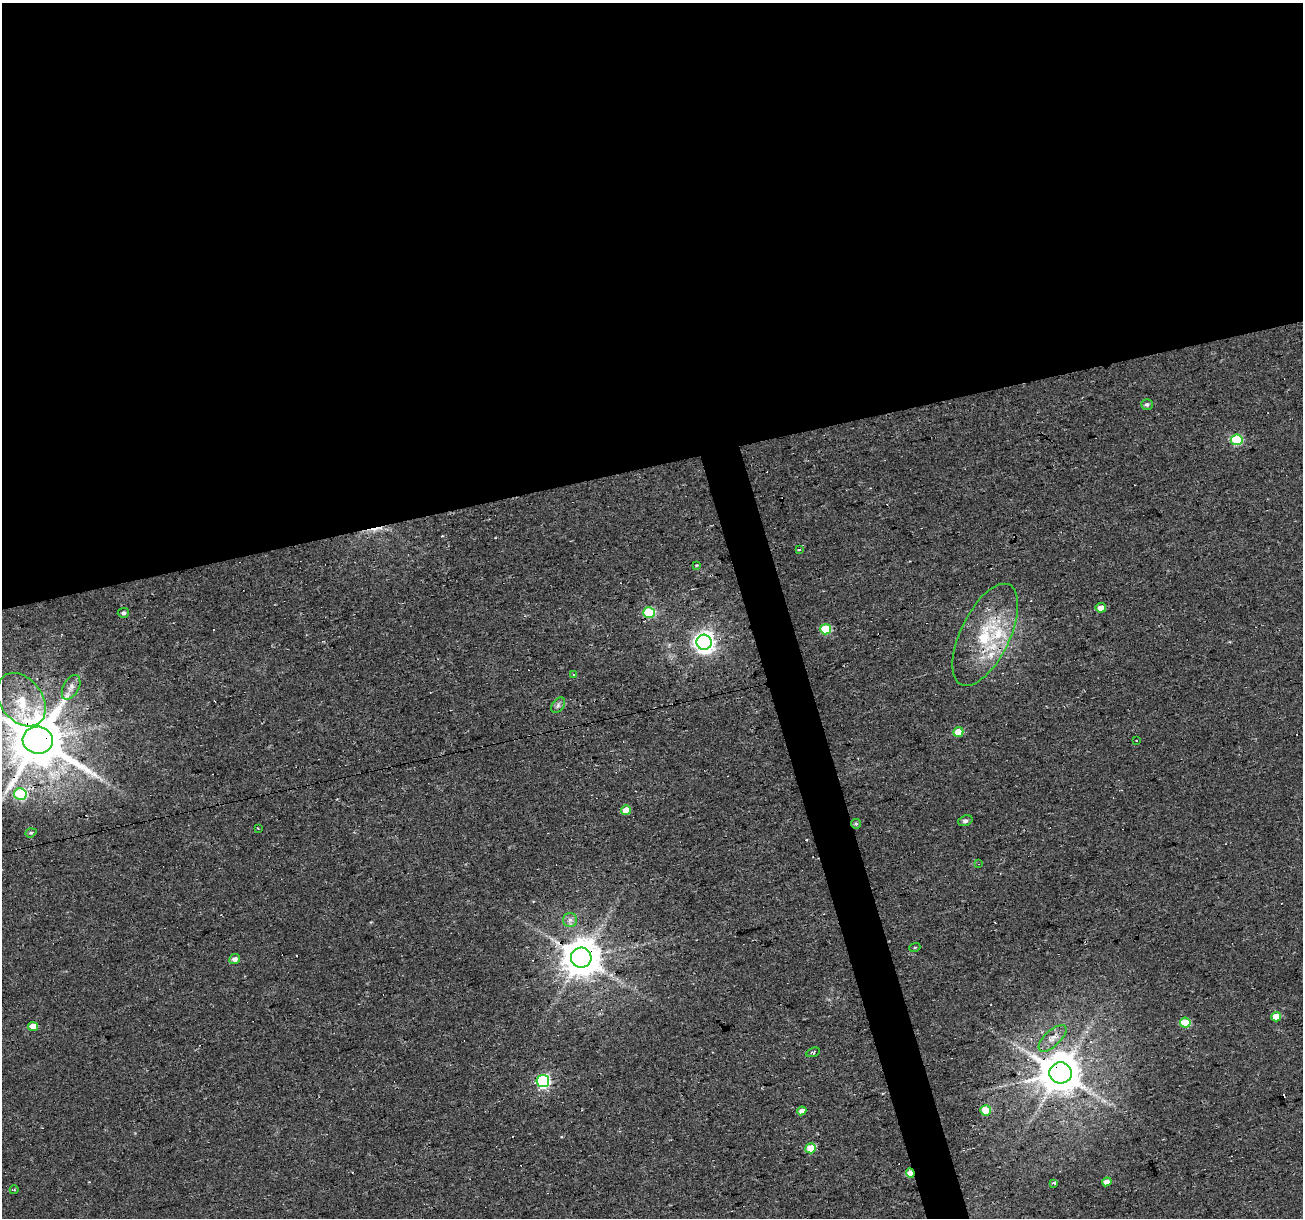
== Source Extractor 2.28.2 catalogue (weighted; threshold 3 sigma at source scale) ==
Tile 2 of 4 x 4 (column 2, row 1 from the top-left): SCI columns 1302-2602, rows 3695-4910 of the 5204 x 5007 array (HDU 1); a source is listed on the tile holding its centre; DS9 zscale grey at full resolution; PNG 1305 x 1220 px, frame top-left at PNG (2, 3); each listed source drawn as its Kron ellipse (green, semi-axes under 4 px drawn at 4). Shown black and unused: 40% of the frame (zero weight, under 2 of 3 exposures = <1% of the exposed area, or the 3 px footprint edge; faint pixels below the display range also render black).
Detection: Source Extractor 2.28.2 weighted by HDU 2 'WHT'; one run over the whole footprint, this tile lists its part. Background 0.0333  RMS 0.0067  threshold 0.0302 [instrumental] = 3 sigma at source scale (4.5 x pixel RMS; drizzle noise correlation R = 1.50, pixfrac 1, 0.0396/0.0396 arcsec/px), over >= 5 px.
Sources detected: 57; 12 cosmic-ray / hot-pixel residue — neither listed nor drawn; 3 inside a brighter listed object's ellipse — not listed separately; the other 42 listed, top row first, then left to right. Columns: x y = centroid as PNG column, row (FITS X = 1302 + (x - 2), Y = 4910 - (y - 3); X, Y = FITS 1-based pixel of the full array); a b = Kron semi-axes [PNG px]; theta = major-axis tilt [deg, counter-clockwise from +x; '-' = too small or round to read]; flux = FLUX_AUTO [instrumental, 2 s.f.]
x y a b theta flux
1147 405 6 5 - 1.6
1237 440 6 5 - 41
799 549 3 2 - 1.2
696 565 4 3 - 0.63
1101 608 5 4 - 5.3
123 613 6 5 - 1.5
649 613 6 5 - 42
826 629 5 5 - 27
985 635 55 24 64 46
704 642 7 7 - 430
573 675 3 3 - 3.2
71 687 13 7 61 4.2
21 700 29 21 -53 27
558 705 9 5 55 1.9
958 732 5 4 - 15
38 740 15 13 -7 5100
1136 741 3 2 - 1
20 794 6 6 - 59
626 810 5 5 - 10
965 821 7 5 19 1.7
856 824 5 4 - 0.87
258 828 3 2 - 0.44
31 833 6 4 20 1
979 864 3 2 - 0.4
570 920 7 7 - 2.4
915 947 5 3 - 0.56
581 958 10 10 - 1900
235 959 5 5 - 3.2
1276 1017 5 4 - 9.7
1185 1023 5 5 - 24
33 1026 5 4 - 7.7
1053 1038 17 8 43 5.6
813 1052 7 4 21 1.1
1061 1073 11 10 - 2200
543 1081 6 6 - 120
986 1110 5 5 - 10
802 1111 5 4 - 4.2
811 1148 5 5 - 18
910 1173 5 4 - 8.2
1107 1182 5 4 - 5
1054 1183 4 3 - 4
14 1190 4 3 - 0.67
Overlapping masked pixels (flux is a lower limit): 8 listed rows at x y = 649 613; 985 635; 958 732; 38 740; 581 958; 1061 1073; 802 1111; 910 1173
Isophote crosses this tile's border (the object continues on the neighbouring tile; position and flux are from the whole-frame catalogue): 1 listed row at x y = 38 740